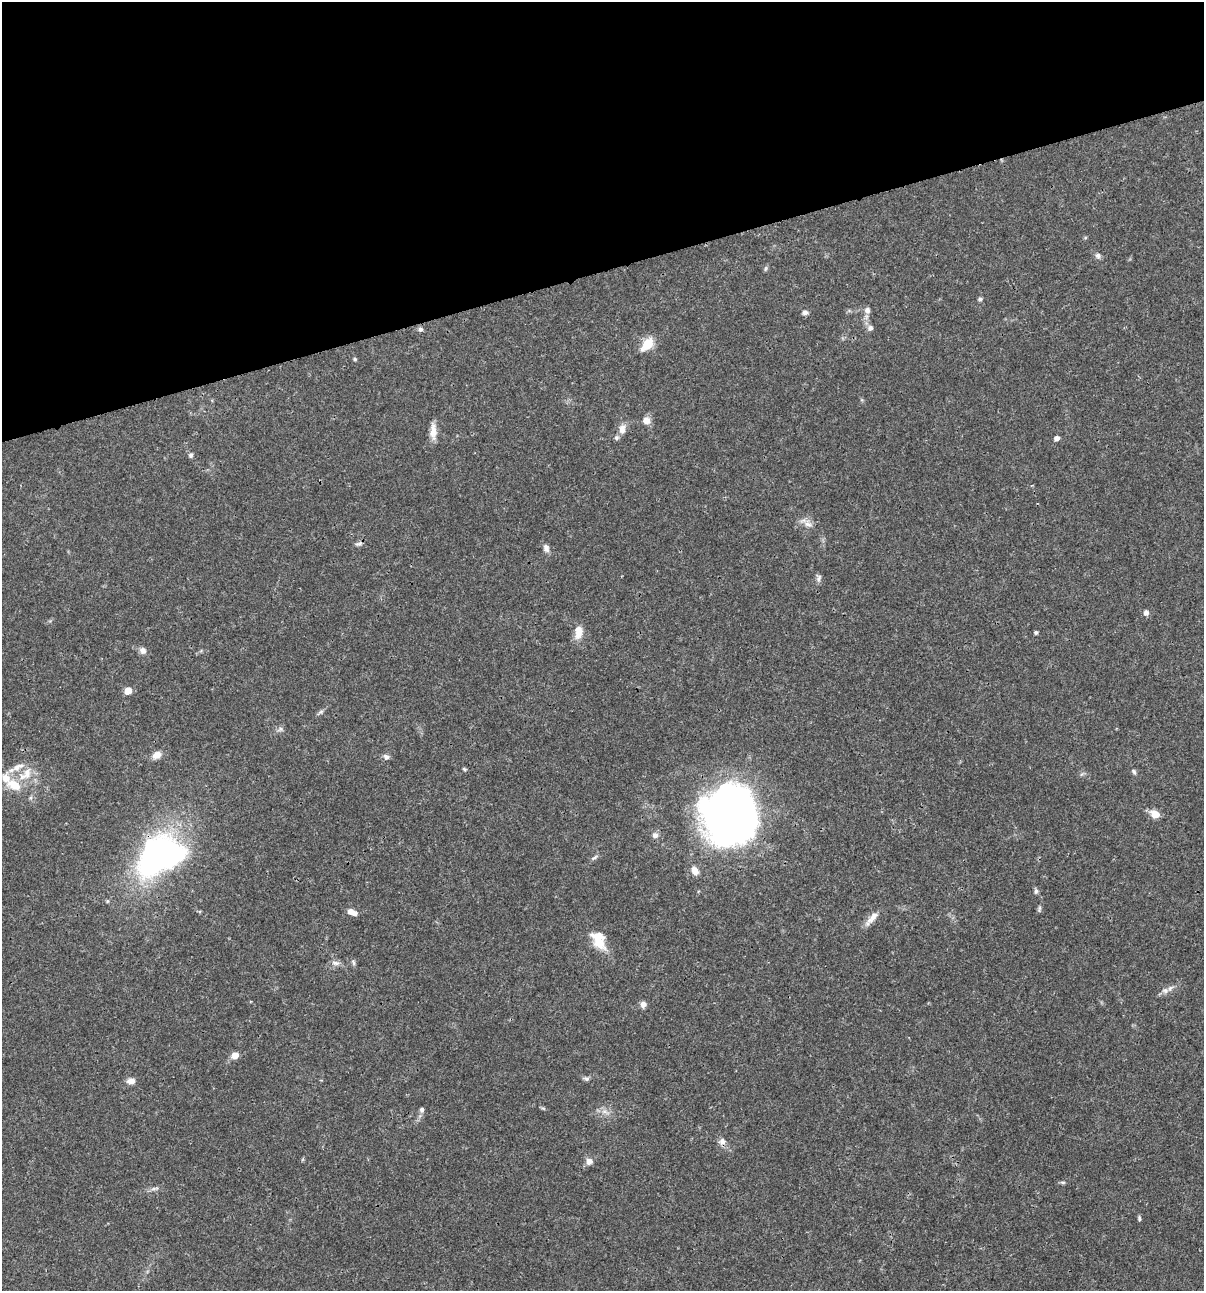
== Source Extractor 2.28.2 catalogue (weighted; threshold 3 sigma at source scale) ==
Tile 3 of 4 x 4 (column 3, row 1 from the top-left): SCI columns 2509-3710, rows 3869-5157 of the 4962 x 5160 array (HDU 1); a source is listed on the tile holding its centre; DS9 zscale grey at full resolution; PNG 1206 x 1293 px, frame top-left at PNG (2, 2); no overlay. Shown black and unused: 21% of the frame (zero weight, under 3 of 4 exposures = <1% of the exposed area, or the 3 px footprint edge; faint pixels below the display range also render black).
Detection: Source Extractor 2.28.2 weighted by HDU 2 'WHT'; one run over the whole footprint, this tile lists its part. Background 0.0315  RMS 0.002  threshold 0.00908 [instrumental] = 3 sigma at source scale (4.5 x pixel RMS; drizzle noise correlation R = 1.50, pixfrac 1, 0.0396/0.0396 arcsec/px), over >= 5 px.
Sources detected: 65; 3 inside a brighter object's white glare — not listed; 4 inside a brighter listed object's ellipse — not listed separately; the other 58 listed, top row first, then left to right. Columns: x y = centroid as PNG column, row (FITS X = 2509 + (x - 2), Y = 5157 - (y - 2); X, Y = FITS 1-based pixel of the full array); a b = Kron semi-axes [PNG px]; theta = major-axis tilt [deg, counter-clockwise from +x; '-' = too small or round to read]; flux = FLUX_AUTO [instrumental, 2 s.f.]
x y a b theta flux
1098 255 7 7 - 0.63
765 269 8 3 71 0.31
980 299 6 5 - 0.37
867 310 9 8 - 0.87
805 312 7 6 - 0.66
870 328 8 7 - 0.73
420 329 7 6 - 0.48
647 344 15 9 49 4.1
355 359 5 4 - 0.27
646 420 9 9 - 1.4
622 429 13 8 80 1.5
433 431 22 7 -88 1.9
1057 438 5 5 - 0.85
191 455 7 5 75 0.48
1032 485 4 3 - 0.16
808 524 14 9 -35 1.4
359 544 10 4 15 0.54
546 548 11 7 -68 0.93
819 578 11 6 75 0.65
1146 613 7 6 - 0.74
578 632 18 9 83 2.3
1036 632 4 4 - 0.37
142 650 10 8 -46 0.93
128 691 5 5 - 3.5
321 712 7 4 2 0.37
280 729 7 6 - 0.53
157 755 10 8 25 1.7
386 757 8 7 - 0.74
464 769 6 4 -45 0.26
1134 771 7 5 -51 0.4
26 774 25 13 43 3.9
14 785 24 14 -27 4.3
1155 814 10 8 -24 2.2
731 818 57 50 50 120
655 835 8 7 - 0.86
155 855 50 21 59 44
594 858 11 4 32 0.49
695 871 9 7 -60 1.7
1036 891 8 5 89 0.44
1039 909 10 4 75 0.38
352 912 11 6 -24 1.5
872 918 25 7 47 1.8
600 942 20 15 -49 3.9
353 962 9 5 -76 0.41
335 963 11 6 -7 0.85
1170 988 11 6 52 0.84
643 1004 7 6 - 1
235 1055 6 5 - 2.3
586 1079 8 5 -20 0.51
131 1081 9 7 6 1.3
543 1108 7 4 -19 0.27
422 1110 7 6 - 0.52
605 1112 12 3 -35 0.59
722 1142 11 9 36 1
589 1161 7 7 - 1.3
1063 1182 8 4 -8 0.33
154 1188 13 4 7 0.65
1139 1218 7 4 -81 0.35
Overlapping masked pixels (flux is a lower limit): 1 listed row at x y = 155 855